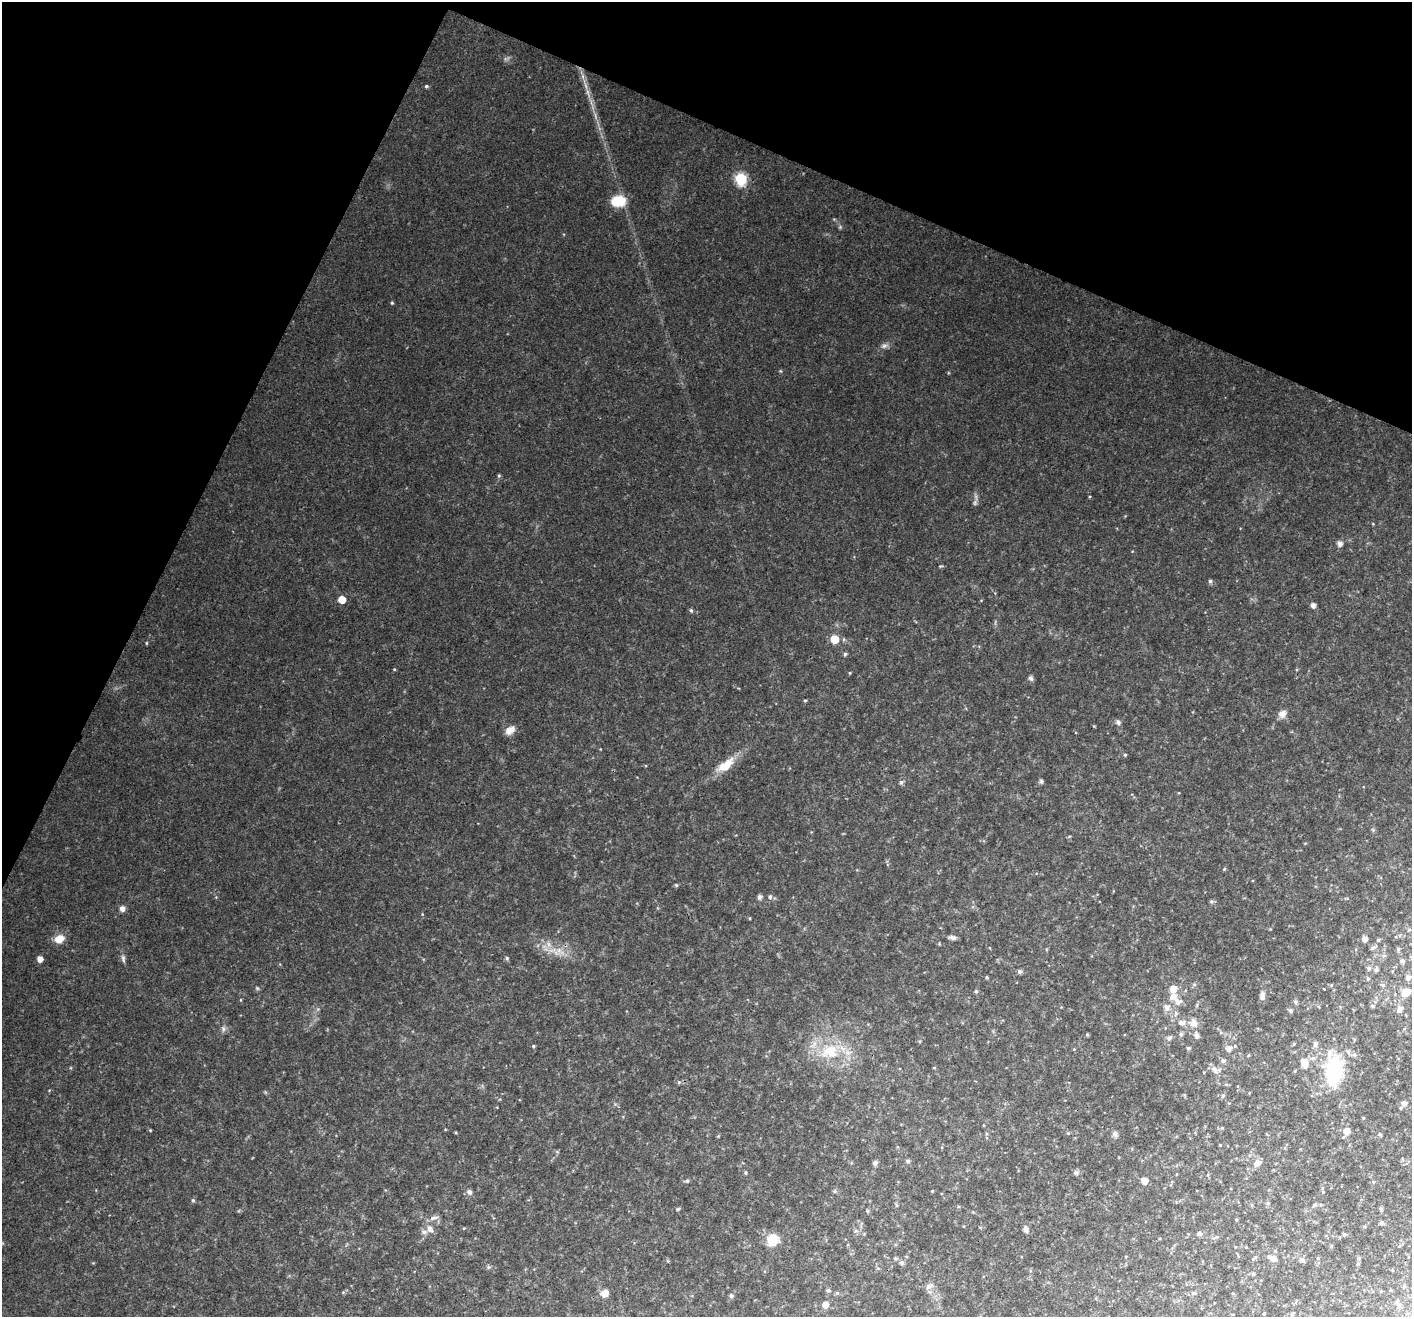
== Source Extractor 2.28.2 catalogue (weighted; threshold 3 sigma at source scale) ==
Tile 2 of 4 x 4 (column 2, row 1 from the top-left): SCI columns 1462-2871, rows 4296-5610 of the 5733 x 5895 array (HDU 1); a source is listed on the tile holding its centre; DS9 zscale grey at full resolution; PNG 1414 x 1319 px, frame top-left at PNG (2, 2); no overlay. Shown black and unused: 22% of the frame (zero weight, under 3 of 4 exposures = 5% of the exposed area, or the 3 px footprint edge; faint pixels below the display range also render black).
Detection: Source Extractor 2.28.2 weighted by HDU 2 'WHT'; one run over the whole footprint, this tile lists its part. Background 0.033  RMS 0.0036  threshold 0.0163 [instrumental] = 3 sigma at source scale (4.5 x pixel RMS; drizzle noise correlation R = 1.50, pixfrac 1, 0.0396/0.0396 arcsec/px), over >= 5 px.
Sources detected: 156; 1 too faint to see at this stretch — not listed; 5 inside a brighter listed object's ellipse — not listed separately; the other 150 listed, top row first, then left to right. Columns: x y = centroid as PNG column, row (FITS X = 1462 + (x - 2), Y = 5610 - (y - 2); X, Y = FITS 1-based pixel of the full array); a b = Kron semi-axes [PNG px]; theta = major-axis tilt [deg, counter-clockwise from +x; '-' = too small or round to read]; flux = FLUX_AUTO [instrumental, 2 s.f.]
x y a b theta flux
426 86 5 4 - 0.56
588 93 16 4 -72 2.5
741 179 7 6 - 37
618 201 15 11 5 9.7
392 303 4 4 - 0.46
884 346 10 6 14 1.4
499 476 5 4 - 0.54
975 503 10 5 66 1
1339 543 6 6 - 1.8
940 566 6 4 18 0.45
1210 581 5 5 - 0.64
342 599 5 5 - 5.6
1313 605 5 4 - 1.8
691 610 6 4 -62 0.63
834 639 6 6 - 7.9
146 643 5 3 - 0.35
845 654 5 5 - 0.67
394 669 4 3 - 0.31
850 673 4 3 - 0.34
1031 678 7 6 - 0.9
805 700 5 3 - 0.38
1282 714 10 9 - 2.4
1118 722 6 5 - 1.4
510 730 14 9 38 2.8
1125 755 4 3 - 0.45
726 765 27 12 38 7
1041 781 6 5 - 0.76
901 782 6 5 - 0.93
1224 869 5 3 - 0.37
676 885 5 4 - 0.42
759 897 5 5 - 1.3
770 897 6 6 - 0.75
1211 901 6 6 - 0.7
122 909 7 7 - 1.6
750 918 4 3 - 0.34
1409 930 6 3 18 0.46
952 937 9 5 -8 1.2
59 939 12 9 21 4.6
1365 939 5 5 - 2
1378 940 5 4 - 0.55
1373 948 7 5 28 0.94
1398 949 5 5 - 0.75
552 950 13 5 14 2.2
507 958 5 4 - 0.6
40 959 5 5 - 2.5
123 959 11 5 -81 1.2
1402 961 6 6 - 1.1
1369 968 6 6 - 0.97
1376 970 6 5 - 0.77
1019 971 5 5 - 1
987 977 4 4 - 0.45
1408 977 6 6 - 1.5
1368 979 6 4 88 0.59
1194 984 6 4 -19 0.51
1331 985 5 4 - 0.41
1383 985 7 4 -44 0.69
257 988 6 4 -45 0.49
1173 989 7 6 - 4.1
976 991 5 4 - 0.55
1406 993 14 10 42 4.7
1173 996 11 8 39 2.9
1262 996 9 6 83 1.6
1296 1002 5 5 - 0.81
1372 1006 7 5 -21 0.54
1167 1007 8 7 - 2.1
1400 1009 7 6 - 2.3
1291 1011 5 4 - 0.92
1176 1013 7 6 - 1.1
1193 1023 12 10 -15 3.7
223 1029 9 7 -86 1.3
1087 1034 4 4 - 0.4
1181 1034 6 5 - 0.87
1196 1035 6 6 - 1.5
1169 1038 7 6 - 1.2
1315 1043 8 6 71 1.1
1294 1044 4 4 - 0.4
533 1046 4 4 - 0.51
1188 1048 4 4 - 0.79
1229 1048 7 7 - 2.1
830 1051 29 23 7 17
1348 1052 6 6 - 1.1
1354 1055 7 6 - 1
1223 1061 7 5 -12 0.96
1304 1062 12 8 -66 3.9
1214 1069 13 7 -36 2.2
1334 1071 24 15 85 32
679 1082 5 5 - 0.54
1223 1095 6 5 - 0.64
1404 1103 7 5 -4 1.4
1363 1118 4 4 - 0.34
1222 1128 6 3 -17 0.41
150 1130 4 3 - 0.33
1346 1131 8 6 -89 2.9
1068 1133 4 4 - 0.38
1115 1134 7 7 - 1.1
1380 1134 6 4 19 0.45
718 1136 4 4 - 0.32
1220 1145 3 3 - 0.34
908 1161 5 5 - 0.82
875 1163 6 6 - 0.89
1257 1163 11 8 46 2
745 1172 4 4 - 0.54
1076 1173 7 6 - 0.94
687 1181 5 5 - 0.62
1144 1181 5 5 - 3.9
1373 1182 5 3 - 0.34
835 1191 6 4 72 0.47
932 1191 3 3 - 0.31
469 1192 8 6 -48 1.2
193 1200 5 4 - 0.55
1268 1203 5 4 - 0.5
896 1205 6 4 -89 0.49
1314 1205 7 4 52 0.69
678 1209 5 4 - 0.49
1381 1209 5 4 - 0.66
867 1211 5 4 - 0.47
433 1218 14 5 10 1.6
1236 1219 4 3 - 0.4
1381 1223 6 5 - 0.62
464 1228 5 3 - 0.32
430 1229 11 7 -62 2.1
1026 1229 8 6 -78 1.3
856 1231 6 4 -17 0.62
1199 1234 7 6 - 0.8
1344 1234 5 5 - 0.76
1215 1237 12 2 17 0.48
773 1240 11 10 - 8.9
1331 1246 5 4 - 0.49
1235 1247 4 2 - 0.23
1126 1256 4 2 - 0.26
895 1258 5 5 - 0.63
1254 1258 11 4 41 0.64
1272 1258 11 7 -21 1.9
1318 1258 4 3 - 0.32
1359 1258 6 5 - 0.6
1302 1260 7 6 - 1.1
902 1262 6 5 - 1.1
1358 1264 5 4 - 0.52
488 1267 6 5 - 0.65
1253 1274 5 5 - 0.54
929 1286 12 6 33 1.6
828 1290 6 5 - 0.68
605 1293 8 7 - 3.4
837 1293 5 5 - 0.58
1194 1293 6 5 - 0.76
731 1296 6 5 - 0.67
1397 1302 10 6 -63 1
825 1305 6 6 - 2.6
1264 1314 4 3 - 0.36
1292 1314 8 4 69 0.53
Unlisted compact peaks at least as high as the median listed source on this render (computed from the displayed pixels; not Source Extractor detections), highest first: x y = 780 371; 422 914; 456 1133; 1090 496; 834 219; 49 1090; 1373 830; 840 226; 1125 516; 241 1000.